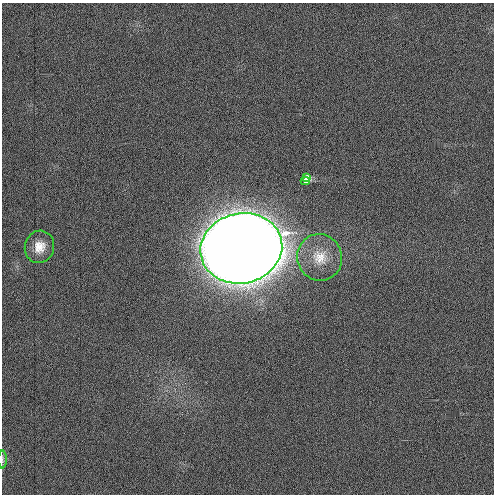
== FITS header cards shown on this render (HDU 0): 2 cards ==
NAXIS1  =                  492 / Axis length
NAXIS2  =                  492 / Axis length

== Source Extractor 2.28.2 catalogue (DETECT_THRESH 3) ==
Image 492 x 492 px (HDU 0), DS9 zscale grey, 1 PNG px = 1 image px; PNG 496 x 496 px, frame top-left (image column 1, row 492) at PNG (2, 3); each listed source drawn as its Kron ellipse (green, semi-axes under 4 px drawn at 4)
Background 3.61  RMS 3.2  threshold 9.48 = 3 sigma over >= 5 px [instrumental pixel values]
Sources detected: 6; all 6 listed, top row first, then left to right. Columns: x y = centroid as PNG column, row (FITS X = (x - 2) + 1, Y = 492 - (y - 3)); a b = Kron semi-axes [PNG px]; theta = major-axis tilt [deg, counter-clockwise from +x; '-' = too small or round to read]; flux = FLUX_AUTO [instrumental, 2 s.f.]
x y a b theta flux
307 178 4 3 - 4.5e+03
305 181 4 3 - 1.0e+04
39 247 16 14 74 3.3e+03
241 248 41 35 12 2.1e+06
320 257 23 22 - 6.0e+03
3 460 9 4 -90 4.3e+02
At the frame edge (FLAGS 8, measured only in part): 1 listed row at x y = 3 460